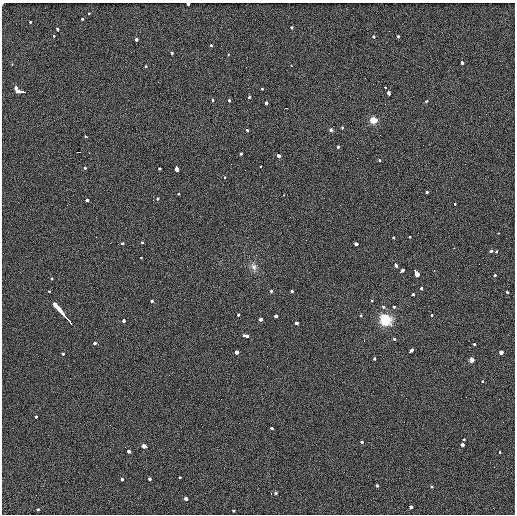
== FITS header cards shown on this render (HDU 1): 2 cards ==
NAXIS1  =                  513 / length of data axis 1
NAXIS2  =                  512 / length of data axis 2

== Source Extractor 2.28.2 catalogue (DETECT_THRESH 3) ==
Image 513 x 512 px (HDU 1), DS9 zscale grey, 1 PNG px = 1 image px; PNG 517 x 516 px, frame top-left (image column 1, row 512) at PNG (2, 3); no overlay
Background 2.58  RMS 5.4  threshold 16.1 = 3 sigma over >= 5 px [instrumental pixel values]
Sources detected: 120; all 120 listed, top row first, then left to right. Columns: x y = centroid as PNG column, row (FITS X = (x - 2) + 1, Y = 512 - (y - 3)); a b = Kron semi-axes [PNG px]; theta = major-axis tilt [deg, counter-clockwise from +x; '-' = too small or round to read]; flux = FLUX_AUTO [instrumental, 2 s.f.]
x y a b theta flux
3 3 2 2 - 1900
188 4 3 3 - 9500
88 13 3 3 - 870
82 20 3 3 - 4600
30 22 3 3 - 1300
291 27 3 3 - 2800
58 30 4 3 - 2400
398 36 3 3 - 1200
54 37 3 2 - 1500
374 37 3 3 - 1600
136 40 3 3 - 9000
211 46 3 3 - 1800
172 53 3 3 - 1600
228 54 3 2 - 870
462 63 3 3 - 3200
12 64 3 2 - 3000
146 66 3 3 - 1400
291 66 3 3 - 450
385 87 3 3 - 15000
16 88 3 3 - 12000
262 89 3 3 - 1100
21 91 9 3 -5 9700
388 93 4 3 - 3400
248 97 3 3 - 3000
213 100 3 3 - 1900
228 100 3 3 - 2300
426 101 3 3 - 1500
266 103 3 3 - 5500
286 108 3 2 - 1600
373 120 5 4 - 7300
343 127 3 3 - 1400
247 130 4 3 - 2600
331 130 5 5 - 750
86 136 3 3 - 1800
338 147 3 3 - 3900
78 152 4 2 - 1900
241 154 3 3 - 2400
279 156 3 3 - 9500
379 160 3 2 - 1400
260 167 3 3 - 1100
159 168 3 3 - 1300
85 169 3 3 - 2700
177 169 4 3 - 8100
224 177 3 2 - 1400
427 192 3 3 - 3200
179 193 3 3 - 980
284 195 3 2 - 470
157 199 3 3 - 3300
87 200 3 3 - 4100
153 200 2 2 - 5700
455 204 3 3 - 720
498 233 3 2 - 700
409 236 3 3 - 1400
394 238 3 3 - 1300
306 240 2 2 - 190
142 242 3 3 - 1100
122 243 3 3 - 1800
356 244 3 3 - 6600
492 250 3 3 - 8600
496 252 3 3 - 2000
141 257 3 3 - 3300
396 265 4 3 - 4300
254 267 12 7 -64 1900
434 270 2 2 - 1200
401 271 5 3 - 5000
416 273 7 4 -65 18000
495 275 3 3 - 1600
52 278 3 3 - 1700
421 288 3 3 - 1400
49 291 3 2 - 860
271 291 3 3 - 1300
292 291 3 3 - 2300
507 292 3 2 - 1700
413 294 3 3 - 1600
152 301 3 3 - 1900
372 301 3 3 - 3400
56 305 5 3 - 5400
384 307 3 3 - 4300
393 307 3 3 - 1800
61 312 13 2 -50 14000
238 315 3 3 - 1600
432 315 3 3 - 1300
275 316 3 3 - 3800
360 316 3 3 - 1300
261 319 3 3 - 5400
124 320 4 3 - 3000
385 320 6 5 - 41000
69 321 14 3 -49 8700
297 323 3 3 - 5500
247 336 5 3 - 6200
394 339 3 3 - 2900
364 341 3 2 - 330
95 343 3 3 - 4100
474 344 3 3 - 2000
411 351 5 3 - 4600
237 352 3 3 - 5900
501 352 3 3 - 11000
63 354 3 3 - 1300
374 359 3 3 - 2200
471 360 4 4 - 1800
483 381 3 3 - 1000
36 417 3 3 - 1100
272 428 4 3 - 2100
463 439 3 3 - 2200
362 442 3 3 - 1700
462 444 3 3 - 6800
144 446 4 4 - 1300
128 451 4 3 - 3900
500 452 3 2 - 1400
179 477 3 3 - 1000
122 479 3 3 - 2500
150 479 3 3 - 2900
377 485 3 3 - 2100
432 487 3 3 - 1200
275 493 3 3 - 3000
271 494 3 2 - 11000
186 498 3 3 - 12000
410 506 4 3 - 2900
38 510 3 3 - 2700
233 511 3 3 - 1400
At the frame edge (FLAGS 8, measured only in part): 2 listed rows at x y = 3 3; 188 4